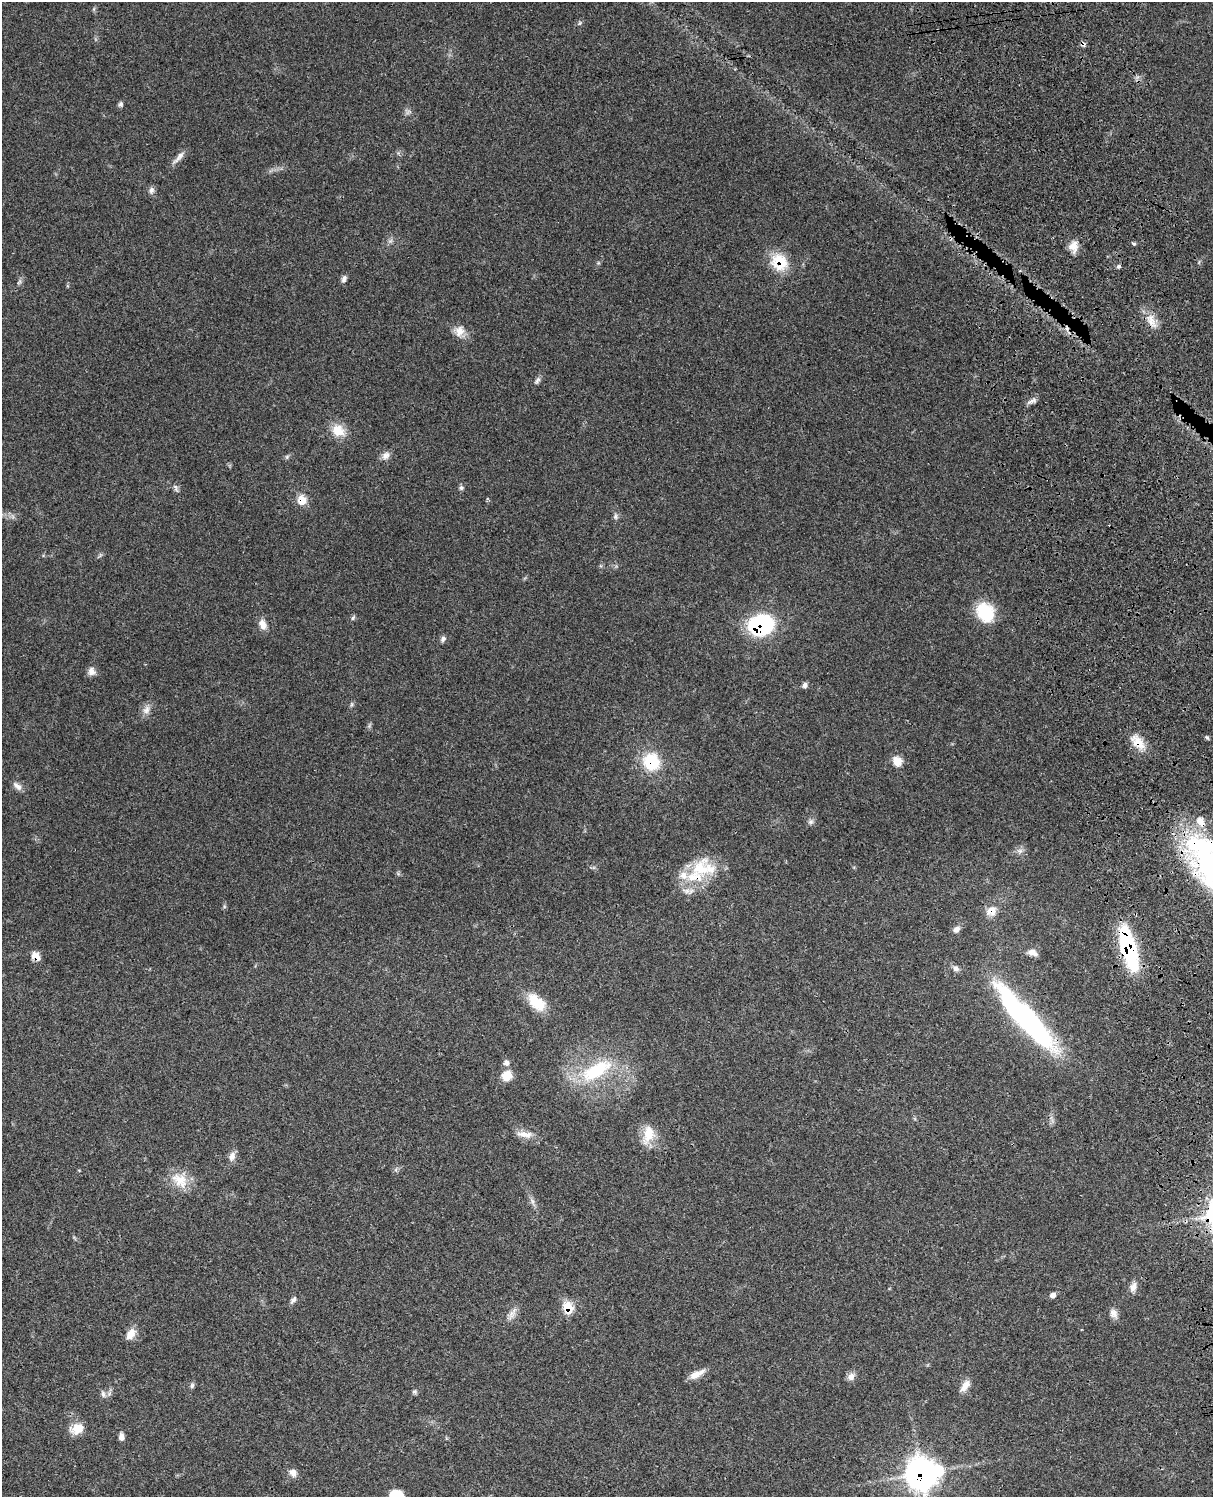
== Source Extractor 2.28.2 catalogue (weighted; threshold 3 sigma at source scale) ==
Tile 6 of 4 x 3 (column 2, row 2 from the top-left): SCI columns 1335-2545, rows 1770-3264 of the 5085 x 4922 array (HDU 1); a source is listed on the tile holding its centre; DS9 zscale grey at full resolution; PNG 1215 x 1499 px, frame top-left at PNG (2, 2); no overlay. Shown black and unused: <1% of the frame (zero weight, under 3 of 4 exposures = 6% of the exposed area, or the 3 px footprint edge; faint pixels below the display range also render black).
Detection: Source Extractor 2.28.2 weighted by HDU 2 'WHT'; one run over the whole footprint, this tile lists its part. Background 0.107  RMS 0.0066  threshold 0.0295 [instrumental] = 3 sigma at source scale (4.5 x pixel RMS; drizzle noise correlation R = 1.50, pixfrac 1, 0.05/0.05 arcsec/px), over >= 5 px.
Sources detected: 77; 4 inside a brighter listed object's ellipse — not listed separately; the other 73 listed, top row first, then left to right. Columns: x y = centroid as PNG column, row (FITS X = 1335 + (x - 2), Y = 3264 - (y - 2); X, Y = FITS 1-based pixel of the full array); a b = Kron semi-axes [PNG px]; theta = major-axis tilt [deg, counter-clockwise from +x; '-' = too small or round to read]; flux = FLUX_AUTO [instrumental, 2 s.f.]
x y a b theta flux
1083 44 8 6 1 1.7
121 104 6 6 - 1.5
408 112 10 5 27 1.8
179 157 23 6 48 4
151 190 10 7 77 2.3
1133 244 5 4 - 1.1
1074 246 16 11 87 6.5
779 262 21 18 -50 20
1119 266 6 5 - 1.2
344 279 9 6 72 2.2
19 282 10 4 60 1.6
1152 321 23 11 -66 8.4
459 331 14 13 - 6.4
537 380 10 5 53 1.9
1032 401 14 5 25 2.5
338 431 19 15 -30 11
386 455 12 8 44 3.7
287 457 7 5 46 1.2
176 488 14 4 -69 1.8
461 488 7 6 - 1.4
302 500 12 10 -66 7.7
615 516 8 6 -82 1.8
985 612 24 19 -60 24
353 618 7 5 62 1.2
262 624 13 9 -70 5.1
761 625 21 16 14 86
443 639 9 6 54 2
92 671 10 9 - 3.7
805 685 8 6 76 1.8
352 704 7 4 71 1
146 710 13 9 64 4.2
1207 737 6 4 -2 1
1138 742 23 12 -48 10
897 761 12 10 -43 6.8
651 762 23 21 -65 25
17 786 14 7 -41 3.4
811 821 8 7 - 2
1206 847 34 27 2 51
1020 851 8 6 20 2.4
700 869 36 25 58 32
991 911 14 12 23 6.7
956 929 10 8 39 3
1128 948 43 13 -74 69
1032 953 14 8 -16 3.9
36 956 10 7 -42 5.7
955 968 11 8 -38 2.6
536 1002 25 14 -44 17
1025 1017 93 20 -48 140
596 1070 48 19 30 43
507 1075 14 12 54 7.7
525 1134 23 8 -6 6.5
648 1134 24 14 75 13
232 1156 12 8 71 3.9
180 1180 26 17 -40 14
532 1201 9 4 -71 1.9
1133 1287 14 8 71 3.9
1053 1295 7 6 - 2.3
293 1300 11 5 52 2.1
568 1308 9 7 -58 19
1113 1313 13 9 -65 3.8
512 1314 17 7 60 4.3
131 1334 16 10 55 5.8
696 1374 19 7 27 6.7
851 1376 11 9 52 3.6
192 1386 7 5 85 1.4
965 1386 18 8 54 5.4
414 1391 7 5 2 1.3
103 1394 9 6 -75 2.3
77 1428 18 12 24 9.4
121 1436 8 6 -88 2.9
293 1473 10 8 -47 4
922 1473 13 13 - 600
397 1496 17 14 -29 12
Overlapping masked pixels (flux is a lower limit): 15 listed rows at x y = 1083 44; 779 262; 1152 321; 302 500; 761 625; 1138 742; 651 762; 1206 847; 700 869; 991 911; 1128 948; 36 956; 1025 1017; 568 1308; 922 1473
Isophote crosses this tile's border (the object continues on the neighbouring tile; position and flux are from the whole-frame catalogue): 2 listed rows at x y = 1206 847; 397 1496